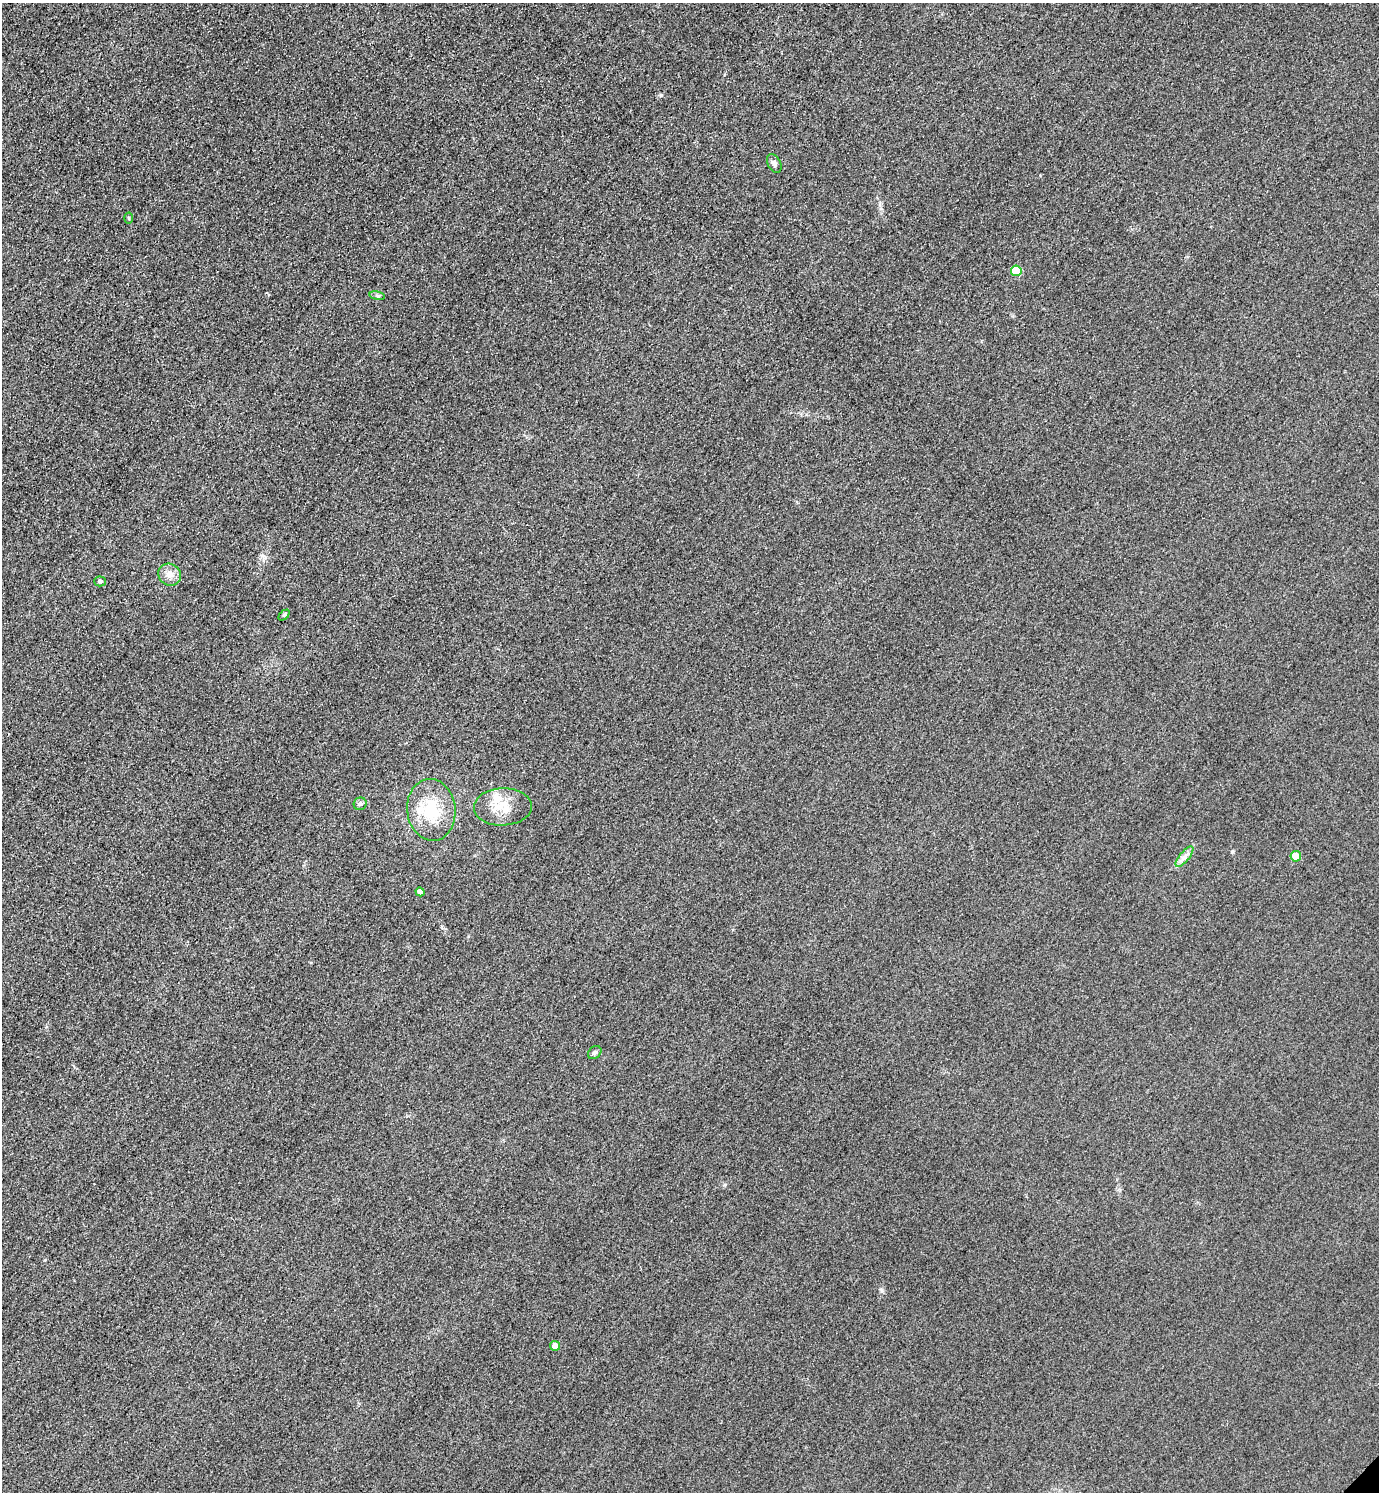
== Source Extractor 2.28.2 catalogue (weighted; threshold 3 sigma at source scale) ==
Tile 11 of 4 x 4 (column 3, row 3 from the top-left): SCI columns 3081-4457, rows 1520-3009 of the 6018 x 6018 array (HDU 1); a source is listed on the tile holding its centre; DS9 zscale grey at full resolution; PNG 1381 x 1494 px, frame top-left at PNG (2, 3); each listed source drawn as its Kron ellipse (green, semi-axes under 4 px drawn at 4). Shown black and unused: <1% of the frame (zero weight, under 3 of 4 exposures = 3% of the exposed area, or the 3 px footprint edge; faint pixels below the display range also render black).
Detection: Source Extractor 2.28.2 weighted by HDU 2 'WHT'; one run over the whole footprint, this tile lists its part. Background 0.0749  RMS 0.017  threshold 0.0778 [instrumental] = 3 sigma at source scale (4.5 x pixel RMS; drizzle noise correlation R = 1.50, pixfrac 1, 0.05/0.05 arcsec/px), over >= 5 px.
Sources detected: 16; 1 inside a brighter listed object's ellipse — not listed separately; the other 15 listed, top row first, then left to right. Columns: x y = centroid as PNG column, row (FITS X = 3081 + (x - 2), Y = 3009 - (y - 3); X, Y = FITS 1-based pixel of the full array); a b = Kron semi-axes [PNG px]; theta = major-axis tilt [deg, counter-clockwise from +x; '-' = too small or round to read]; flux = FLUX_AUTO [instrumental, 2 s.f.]
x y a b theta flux
774 163 10 6 -61 5.9
129 218 5 3 - 1.8
1016 271 5 5 - 46
377 296 8 4 -9 3
170 575 12 10 -37 14
100 581 5 5 - 4.1
284 615 6 4 44 2.4
360 804 6 6 - 4.1
503 807 29 18 2 39
431 810 31 24 -83 77
1296 856 5 5 - 30
1184 857 12 5 51 8.2
420 892 5 4 - 8
595 1052 7 5 43 4.1
555 1346 5 5 - 12
Unlisted compact peaks at least as high as the median listed source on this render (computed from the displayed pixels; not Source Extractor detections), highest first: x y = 661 95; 1232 852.